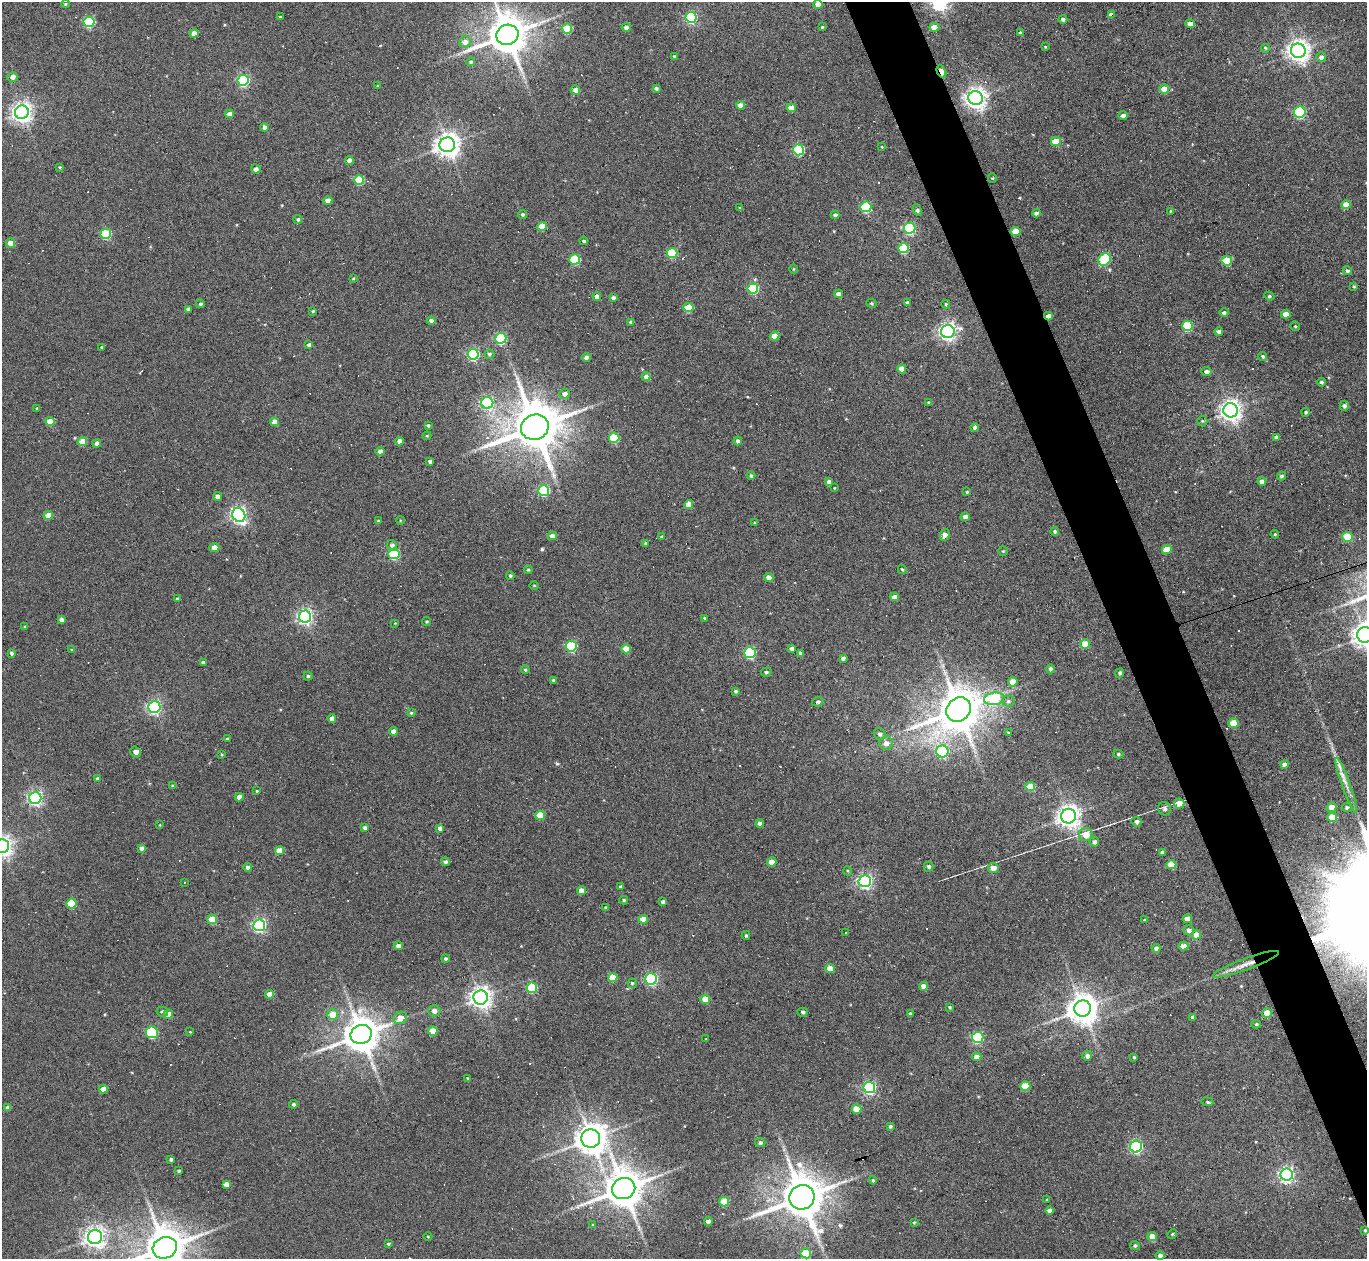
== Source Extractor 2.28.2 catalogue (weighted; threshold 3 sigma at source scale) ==
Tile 6 of 4 x 4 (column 2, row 2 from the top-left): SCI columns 1366-2730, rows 2660-3916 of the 5461 x 5447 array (HDU 1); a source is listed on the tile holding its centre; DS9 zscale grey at full resolution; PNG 1369 x 1261 px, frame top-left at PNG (2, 2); each listed source drawn as its Kron ellipse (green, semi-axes under 4 px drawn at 4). Shown black and unused: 4% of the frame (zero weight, under 3 of 6 exposures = <1% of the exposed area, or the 3 px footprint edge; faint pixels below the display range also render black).
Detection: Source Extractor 2.28.2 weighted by HDU 2 'WHT'; one run over the whole footprint, this tile lists its part. Background 0.165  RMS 0.0096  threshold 0.0391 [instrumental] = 3 sigma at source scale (4.09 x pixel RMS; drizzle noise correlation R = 1.36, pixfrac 0.8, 0.05/0.05 arcsec/px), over >= 5 px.
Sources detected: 359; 34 cosmic-ray / hot-pixel residue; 1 long thin detection or spike segment (spike, bleed or trail) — neither listed nor drawn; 2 inside a brighter listed object's ellipse — not listed separately; the other 322 listed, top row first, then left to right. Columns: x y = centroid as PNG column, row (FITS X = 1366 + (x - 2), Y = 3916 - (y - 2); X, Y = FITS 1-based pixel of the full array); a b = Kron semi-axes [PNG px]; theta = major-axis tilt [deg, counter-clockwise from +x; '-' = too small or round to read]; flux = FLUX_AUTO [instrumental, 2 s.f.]
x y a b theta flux
65 4 4 3 - 1.1
818 4 4 4 - 12
1111 15 4 3 - 4.2
280 17 4 3 - 1
691 17 5 5 - 110
1063 19 4 4 - 2.2
89 22 5 5 - 81
1190 24 4 4 - 6.1
626 27 4 4 - 3.3
822 27 3 3 - 1
934 27 5 4 - 15
567 29 5 5 - 34
194 33 4 4 - 7.9
1020 33 4 4 - 2.3
507 35 11 10 - 3100
465 42 6 5 - 4.8
1045 47 3 3 - 0.83
1265 48 4 4 - 0.97
1298 51 7 7 - 650
674 56 3 3 - 1
1321 57 5 4 - 3.9
471 62 4 4 - 1.7
941 72 6 3 -62 20
13 77 5 4 - 4.7
243 80 5 5 - 110
378 86 4 3 - 1
656 88 4 3 - 2.1
1164 89 5 4 - 14
575 90 5 4 - 5.2
975 98 7 7 - 610
740 105 4 4 - 8
791 108 4 4 - 12
22 112 7 6 - 530
1300 112 6 6 - 82
229 114 4 4 - 6.4
1123 115 4 4 - 3.3
265 127 4 4 - 3.9
1056 141 5 4 - 21
447 145 8 7 - 860
882 147 4 3 - 0.66
798 150 5 5 - 66
349 160 4 4 - 4.8
60 167 4 3 - 0.89
256 169 5 4 - 3.3
992 178 4 4 - 0.96
359 180 5 5 - 37
328 201 4 4 - 6.1
1346 205 5 4 - 13
866 207 5 5 - 62
740 208 4 3 - 0.98
917 210 6 3 -62 1.9
1170 211 4 2 - 0.68
1036 213 4 3 - 2.6
522 215 4 4 - 1.4
835 215 4 4 - 2.3
298 219 4 4 - 1.8
542 226 5 4 - 15
910 228 5 5 - 100
1016 231 5 4 - 17
106 234 5 5 - 56
584 241 4 4 - 1.5
10 243 5 4 - 7.8
904 248 5 5 - 46
672 253 5 5 - 49
575 259 5 5 - 49
1104 259 7 5 45 58
1227 261 5 5 - 27
794 269 5 3 - 0.79
1347 271 5 4 - 1.9
353 278 4 3 - 0.96
1354 286 4 3 - 0.91
753 288 5 5 - 67
838 294 4 4 - 5.3
597 296 4 4 - 6.2
1269 296 5 4 - 1.6
613 298 4 3 - 2.6
907 302 3 3 - 1.1
871 303 5 4 - 1.1
200 304 4 4 - 1.8
946 304 4 3 - 1.4
688 308 5 4 - 20
188 309 4 4 - 3
313 311 3 3 - 1.1
1224 312 4 4 - 1.7
1286 314 4 4 - 9.4
1048 316 4 4 - 5
431 321 4 4 - 3.2
631 322 4 3 - 2.9
1187 326 5 5 - 44
1295 326 5 4 - 1.1
948 331 7 6 - 350
1219 331 4 3 - 3.2
775 336 5 4 - 12
501 338 5 5 - 88
309 345 4 3 - 2.6
102 347 3 3 - 1.3
473 354 5 5 - 110
489 354 5 5 - 1.9
1263 356 5 4 - 1.7
586 358 4 4 - 4
902 369 4 4 - 8.8
1206 372 5 4 - 3.6
646 377 4 4 - 4.4
1321 382 4 4 - 1.6
564 394 5 5 - 3.9
487 403 6 6 - 120
929 403 4 4 - 1.3
1344 406 5 4 - 2.4
37 408 4 4 - 0.97
1231 410 7 7 - 620
1306 412 4 4 - 1.4
50 421 5 4 - 16
1202 421 5 5 - 1.2
274 422 4 4 - 12
428 425 4 3 - 1.6
535 427 14 12 23 5000
975 427 4 4 - 3.1
427 436 4 4 - 1
1276 437 4 4 - 3.8
614 438 5 5 - 49
82 441 5 4 - 19
400 441 4 4 - 5.3
738 441 4 4 - 2.8
97 443 4 4 - 3.6
380 451 4 4 - 6.1
430 462 4 4 - 3.2
751 476 4 4 - 1.8
1281 476 4 4 - 1.7
829 482 4 4 - 3.9
1262 482 4 4 - 5.3
834 488 3 2 - 0.58
544 490 5 5 - 75
967 492 4 3 - 1.3
217 497 4 4 - 3.4
689 504 4 4 - 9.6
48 515 5 4 - 13
239 515 7 6 - 280
965 517 4 4 - 4
400 520 4 3 - 0.7
378 521 4 3 - 1
755 523 3 3 - 1.5
1055 531 4 4 - 1.7
1275 534 4 4 - 0.93
945 535 6 4 63 5.5
552 536 4 4 - 6.5
662 537 4 3 - 1.4
1347 537 5 5 - 25
645 543 3 3 - 0.9
392 545 6 5 - 2.7
214 548 5 4 - 6.4
1167 549 5 4 - 15
1003 551 4 4 - 1
394 554 5 5 - 73
902 569 4 4 - 1.3
528 570 4 4 - 1.2
510 576 4 4 - 1.7
769 577 4 4 - 6.1
534 585 4 3 - 0.66
895 597 4 4 - 6.3
177 599 3 3 - 1.1
305 617 6 6 - 260
704 618 4 3 - 1.2
61 620 4 4 - 3.3
427 622 4 4 - 1.1
395 623 4 3 - 0.66
25 627 4 3 - 1.1
1365 635 8 8 - 950
1085 644 5 4 - 18
571 646 5 5 - 74
626 649 4 4 - 13
792 649 4 4 - 2.7
72 650 4 3 - 1
11 653 4 4 - 1.9
750 653 6 5 - 89
800 653 4 3 - 1.4
843 658 4 4 - 2.4
203 662 4 3 - 2.1
1050 669 4 4 - 2.2
525 670 4 3 - 1.1
766 672 5 4 - 1.6
1120 673 5 4 - 2.2
308 676 4 4 - 1.4
553 680 4 3 - 1.2
1013 682 5 5 - 9.8
736 691 3 3 - 1.8
994 699 10 6 8 53
1008 701 6 5 - 2
818 702 6 4 11 1.9
154 707 6 6 - 190
959 710 13 11 45 3000
411 713 4 3 - 1.2
332 719 4 4 - 6
1233 723 5 4 - 16
393 731 4 4 - 5.8
1008 733 3 2 - 0.72
880 734 6 5 - 2.7
227 739 3 3 - 1
886 743 7 6 - 6
942 751 6 6 - 89
136 752 6 5 - 4.5
222 754 3 3 - 0.89
1118 754 5 4 - 1.6
1285 764 4 4 - 4.5
98 779 4 3 - 2.8
1346 785 29 4 -70 7.3
173 786 3 3 - 2.1
1030 787 5 4 - 21
257 791 3 3 - 0.93
239 797 4 4 - 5.1
35 798 6 6 - 220
1179 804 5 5 - 13
1332 807 5 4 - 9.1
1347 807 5 4 - 1.9
1164 809 7 6 - 2.7
540 815 5 4 - 27
1068 816 7 7 - 680
1332 817 5 4 - 18
1136 822 5 4 - 3.4
760 823 4 4 - 4.3
160 825 4 2 - 0.63
365 828 4 3 - 4.1
440 828 4 4 - 4.2
1086 835 7 6 - 13
1094 842 5 4 - 2.8
2 846 7 7 - 510
141 848 4 3 - 2.7
280 851 4 4 - 13
1162 852 4 3 - 2.2
445 862 4 4 - 2.3
772 862 5 4 - 9.5
1171 865 5 4 - 18
248 867 4 4 - 4.4
929 867 5 5 - 2.1
993 868 5 5 - 8.2
848 871 4 3 - 0.81
865 881 6 6 - 220
184 882 3 2 - 0.52
620 886 4 3 - 1.5
581 891 4 4 - 9.2
624 900 4 4 - 1.4
663 902 4 3 - 2.3
71 904 5 5 - 35
606 908 4 3 - 1.4
212 919 5 4 - 22
643 919 5 4 - 14
1187 919 4 4 - 7.6
1144 920 3 3 - 0.91
259 925 6 6 - 190
1189 930 5 5 - 3.5
845 932 3 2 - 1
746 935 4 3 - 1.1
1196 935 5 4 - 11
398 946 4 4 - 4.1
1183 946 5 4 - 8.2
1156 948 4 4 - 2.5
446 959 4 4 - 1.9
1246 964 35 5 20 11
830 968 5 4 - 9.7
613 977 5 4 - 16
651 979 6 5 - 140
632 983 5 4 - 1.4
924 986 4 4 - 7.3
532 988 5 5 - 55
270 994 4 4 - 8.4
481 997 7 7 - 610
705 999 5 4 - 16
949 1007 3 2 - 1
1083 1009 8 8 - 1400
434 1011 6 5 - 5
162 1012 6 5 - 2.1
803 1012 5 4 - 1.9
1267 1013 5 4 - 20
168 1014 4 4 - 9.3
910 1014 3 3 - 1.5
332 1015 5 5 - 13
1193 1017 4 4 - 2.5
400 1018 7 5 35 9.3
1256 1024 5 4 - 1.1
433 1031 5 4 - 14
152 1032 6 6 - 67
190 1032 3 2 - 0.59
361 1034 10 9 - 2300
978 1037 6 5 - 100
706 1039 3 2 - 0.58
1087 1056 5 5 - 2.9
977 1057 4 4 - 6.5
1134 1057 4 4 - 1
468 1079 3 3 - 1.5
1025 1086 5 5 - 26
869 1088 6 5 - 150
103 1089 4 4 - 9.4
1207 1102 6 3 -8 1.3
293 1104 4 4 - 1.8
8 1108 4 4 - 4.2
856 1109 5 4 - 18
890 1126 4 3 - 1.5
591 1138 9 9 - 1500
760 1143 5 4 - 2.1
1136 1147 6 6 - 130
171 1159 3 3 - 1.9
179 1171 4 3 - 1.4
1287 1175 6 6 - 260
873 1180 4 3 - 1.1
227 1184 4 4 - 7.4
624 1189 12 10 20 2700
802 1197 13 12 - 3900
1047 1200 3 2 - 0.71
724 1202 5 5 - 28
1049 1211 4 4 - 5.3
708 1221 4 4 - 7.1
914 1222 4 3 - 0.96
593 1224 3 3 - 1.1
1365 1230 4 4 - 1.1
1172 1234 5 4 - 1
428 1236 4 3 - 0.69
95 1237 7 7 - 560
1152 1237 4 4 - 11
388 1244 4 3 - 1.1
1135 1246 5 4 - 1.8
165 1248 12 10 23 3300
806 1253 5 5 - 42
1160 1255 4 4 - 3.7
Overlapping masked pixels (flux is a lower limit): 6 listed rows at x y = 1111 15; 941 72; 1048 316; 535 427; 1246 964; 1365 1230
Isophote crosses this tile's border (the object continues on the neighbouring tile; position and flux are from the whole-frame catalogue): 5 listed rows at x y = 818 4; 507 35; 1365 635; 2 846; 165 1248
Unlisted compact peaks at least as high as the median listed source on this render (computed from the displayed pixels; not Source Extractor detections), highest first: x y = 542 549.